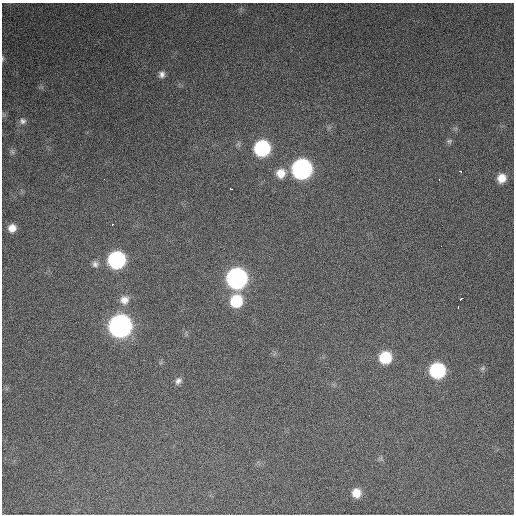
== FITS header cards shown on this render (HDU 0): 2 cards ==
NAXIS1  =                  512 / Axis length
NAXIS2  =                  512 / Axis length

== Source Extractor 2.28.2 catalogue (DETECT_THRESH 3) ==
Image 512 x 512 px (HDU 0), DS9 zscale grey, 1 PNG px = 1 image px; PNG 516 x 516 px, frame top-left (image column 1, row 512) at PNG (2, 3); no overlay
Background 4040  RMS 61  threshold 184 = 3 sigma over >= 5 px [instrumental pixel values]
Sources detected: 29; all 29 listed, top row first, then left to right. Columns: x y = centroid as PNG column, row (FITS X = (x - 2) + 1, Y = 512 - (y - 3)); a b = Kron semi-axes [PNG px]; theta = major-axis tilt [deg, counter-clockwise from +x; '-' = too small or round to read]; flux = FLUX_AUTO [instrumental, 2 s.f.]
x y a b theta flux
2 58 7 3 90 5.5e+03
162 74 8 7 - 1.7e+04
23 121 9 8 - 1.5e+04
449 141 8 5 10 8.7e+03
262 148 10 10 - 5.6e+05
12 152 7 5 -58 8.9e+03
302 169 11 11 - 1.6e+06
460 171 3 2 - 4.4e+03
281 173 11 10 - 5.0e+04
501 178 9 8 - 5.0e+04
104 179 2 2 - 2.5e+03
439 180 3 2 - 3.1e+03
231 189 3 2 - 6.0e+03
112 224 3 2 - 3.8e+03
12 228 8 8 - 3.6e+04
441 246 2 2 - 1.8e+03
117 260 10 10 - 7.8e+05
95 264 9 8 - 1.7e+04
236 278 11 11 - 1.8e+06
461 299 4 3 - 1.1e+04
124 300 12 11 - 3.8e+04
236 301 11 10 - 1.8e+05
458 307 3 2 - 4.9e+03
120 326 11 11 - 2.8e+06
385 357 10 9 - 1.7e+05
482 368 7 5 21 8.9e+03
437 370 10 10 - 4.9e+05
178 381 9 7 51 1.6e+04
356 493 9 9 - 5.2e+04
At the frame edge (FLAGS 8, measured only in part): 1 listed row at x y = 2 58